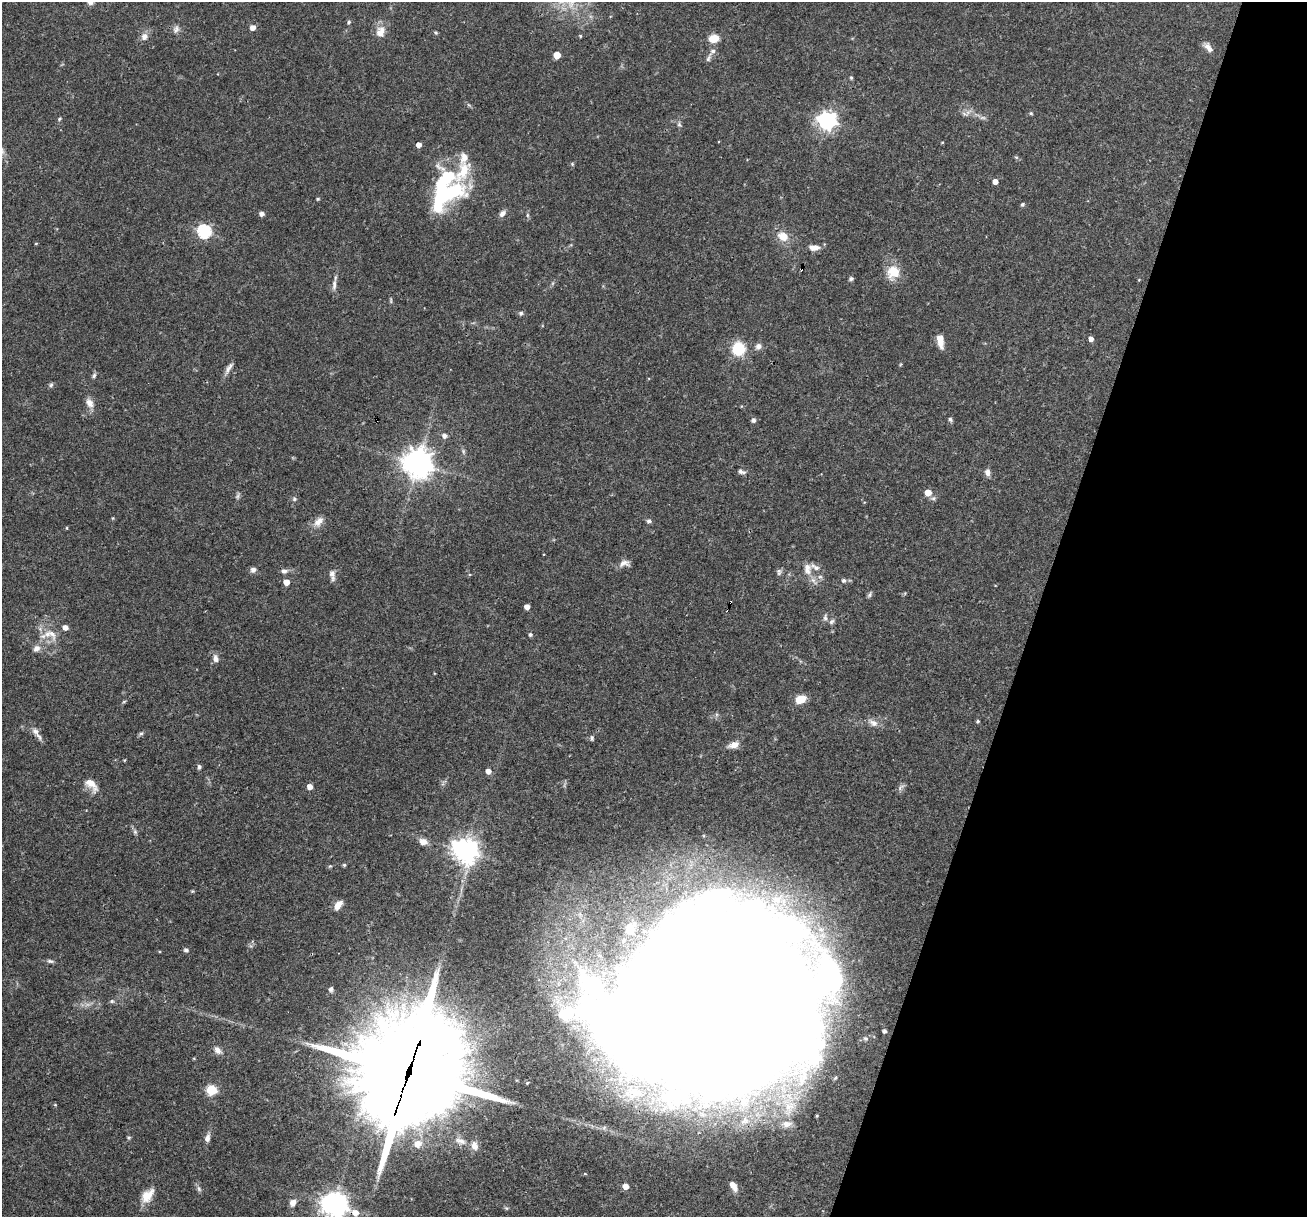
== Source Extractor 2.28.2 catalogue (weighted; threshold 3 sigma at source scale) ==
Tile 8 of 4 x 4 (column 4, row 2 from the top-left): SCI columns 3916-5220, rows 2682-3896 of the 5220 x 5237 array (HDU 1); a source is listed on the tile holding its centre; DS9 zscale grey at full resolution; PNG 1309 x 1219 px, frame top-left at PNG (2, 2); no overlay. Shown black and unused: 21% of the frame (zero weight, under 3 of 4 exposures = <1% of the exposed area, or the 3 px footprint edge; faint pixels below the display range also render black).
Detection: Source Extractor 2.28.2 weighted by HDU 2 'WHT'; one run over the whole footprint, this tile lists its part. Background 0.0569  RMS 0.0032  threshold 0.0144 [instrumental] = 3 sigma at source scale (4.5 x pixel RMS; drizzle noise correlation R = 1.50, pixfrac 1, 0.05/0.05 arcsec/px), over >= 5 px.
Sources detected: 138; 1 too faint to see at this stretch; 6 inside a brighter object's white glare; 2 cosmic-ray / hot-pixel residue — not listed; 11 inside a brighter listed object's ellipse — not listed separately; the other 118 listed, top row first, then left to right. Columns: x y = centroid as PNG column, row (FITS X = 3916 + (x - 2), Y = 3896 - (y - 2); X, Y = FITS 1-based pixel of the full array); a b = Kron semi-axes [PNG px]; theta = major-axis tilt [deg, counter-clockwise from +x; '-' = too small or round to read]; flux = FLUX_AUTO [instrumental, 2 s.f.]
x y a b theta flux
349 22 6 4 62 0.47
253 27 5 5 - 2.1
176 29 11 7 64 1.4
382 30 13 11 -52 2.8
436 33 6 4 -18 0.42
580 36 4 3 - 0.35
144 37 10 8 56 1.8
714 39 8 6 16 6.2
1208 47 15 7 -49 2
713 51 10 6 51 1.3
557 55 5 5 - 5.6
851 78 5 4 - 0.36
1031 113 5 4 - 0.38
983 118 9 4 0 0.85
59 119 5 4 - 0.39
827 121 7 7 - 140
679 124 7 5 -54 0.68
942 142 5 3 - 0.26
419 145 4 4 - 2
1016 157 6 4 -17 0.44
572 164 5 5 - 0.39
445 178 41 17 53 18
995 181 4 4 - 2
318 199 5 4 - 0.35
1023 204 5 5 - 0.52
502 213 9 6 44 1.4
262 214 5 5 - 1.4
527 215 6 4 -90 0.52
204 231 6 6 - 54
783 236 11 9 -30 4.6
36 244 4 3 - 0.27
814 247 13 7 -2 2.3
893 272 17 15 79 6.5
851 279 5 4 - 0.68
334 285 16 6 87 1.6
391 300 7 3 -82 0.44
521 313 6 6 - 0.67
1091 339 5 4 - 1.5
940 341 15 7 -79 3.4
758 346 8 7 - 1.4
738 349 12 11 - 11
229 368 19 5 60 1.6
94 376 7 5 53 0.69
51 385 7 6 - 0.62
90 403 12 8 -61 2.4
950 419 6 4 -59 0.61
753 420 5 5 - 0.9
444 436 6 5 - 1.3
463 451 7 4 -72 0.57
418 463 10 10 - 350
741 472 10 5 -13 0.99
988 472 9 7 -77 1.4
928 493 5 5 - 4.6
238 496 9 4 81 0.69
294 499 6 6 - 0.62
649 521 6 5 - 0.73
319 522 16 9 46 2.5
67 528 4 3 - 0.25
624 563 14 8 7 1.9
807 569 17 10 -88 3.1
253 570 6 6 - 1.3
284 571 9 7 2 1.2
779 572 9 6 82 0.86
332 575 14 6 -81 1.6
843 581 6 6 - 0.67
286 582 5 5 - 2.8
870 595 9 4 50 0.64
730 602 4 3 - 1.5
527 607 4 4 - 2.1
825 617 9 5 83 0.88
832 621 8 6 45 0.84
65 627 5 4 - 2
52 633 22 9 -61 4
530 635 5 5 - 0.63
36 648 11 8 38 1.8
215 658 11 7 -79 1.5
800 699 10 6 23 6
124 701 6 3 20 0.36
978 721 4 4 - 0.47
873 723 14 9 -31 2.1
35 731 11 8 -48 1.8
141 733 8 5 42 0.59
592 738 7 5 -90 0.61
734 745 14 8 18 2.4
125 760 5 3 - 0.27
199 767 7 5 -88 0.63
488 771 5 5 - 2.1
91 784 21 10 -48 3.7
310 787 5 4 - 2.6
135 832 6 5 - 0.63
423 842 9 7 -15 2.3
465 851 9 8 - 270
344 865 4 4 - 0.52
330 866 5 4 - 0.38
192 891 6 3 -17 0.32
338 905 11 6 52 2.7
186 950 7 5 -33 0.69
50 961 10 5 -10 0.8
331 989 8 6 79 0.97
112 1001 6 5 - 0.62
708 1013 163 117 21 2800
884 1031 4 4 - 0.91
217 1050 11 8 -53 1.7
409 1072 46 33 69 7300
527 1083 3 3 - 0.4
211 1090 6 5 - 22
55 1105 5 3 - 0.27
786 1124 14 10 9 2.9
129 1137 6 5 - 0.46
207 1138 11 7 78 1.5
461 1141 15 7 -18 1.9
417 1144 7 7 - 3.1
625 1186 5 4 - 2.9
733 1186 13 7 -58 2.4
199 1189 8 6 -73 0.85
147 1195 20 12 49 4.7
293 1203 8 7 - 2
334 1205 10 8 -22 340
Overlapping masked pixels (flux is a lower limit): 4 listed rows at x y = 730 602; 708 1013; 409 1072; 334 1205
Isophote crosses this tile's border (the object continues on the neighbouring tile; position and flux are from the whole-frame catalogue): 2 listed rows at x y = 708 1013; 334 1205